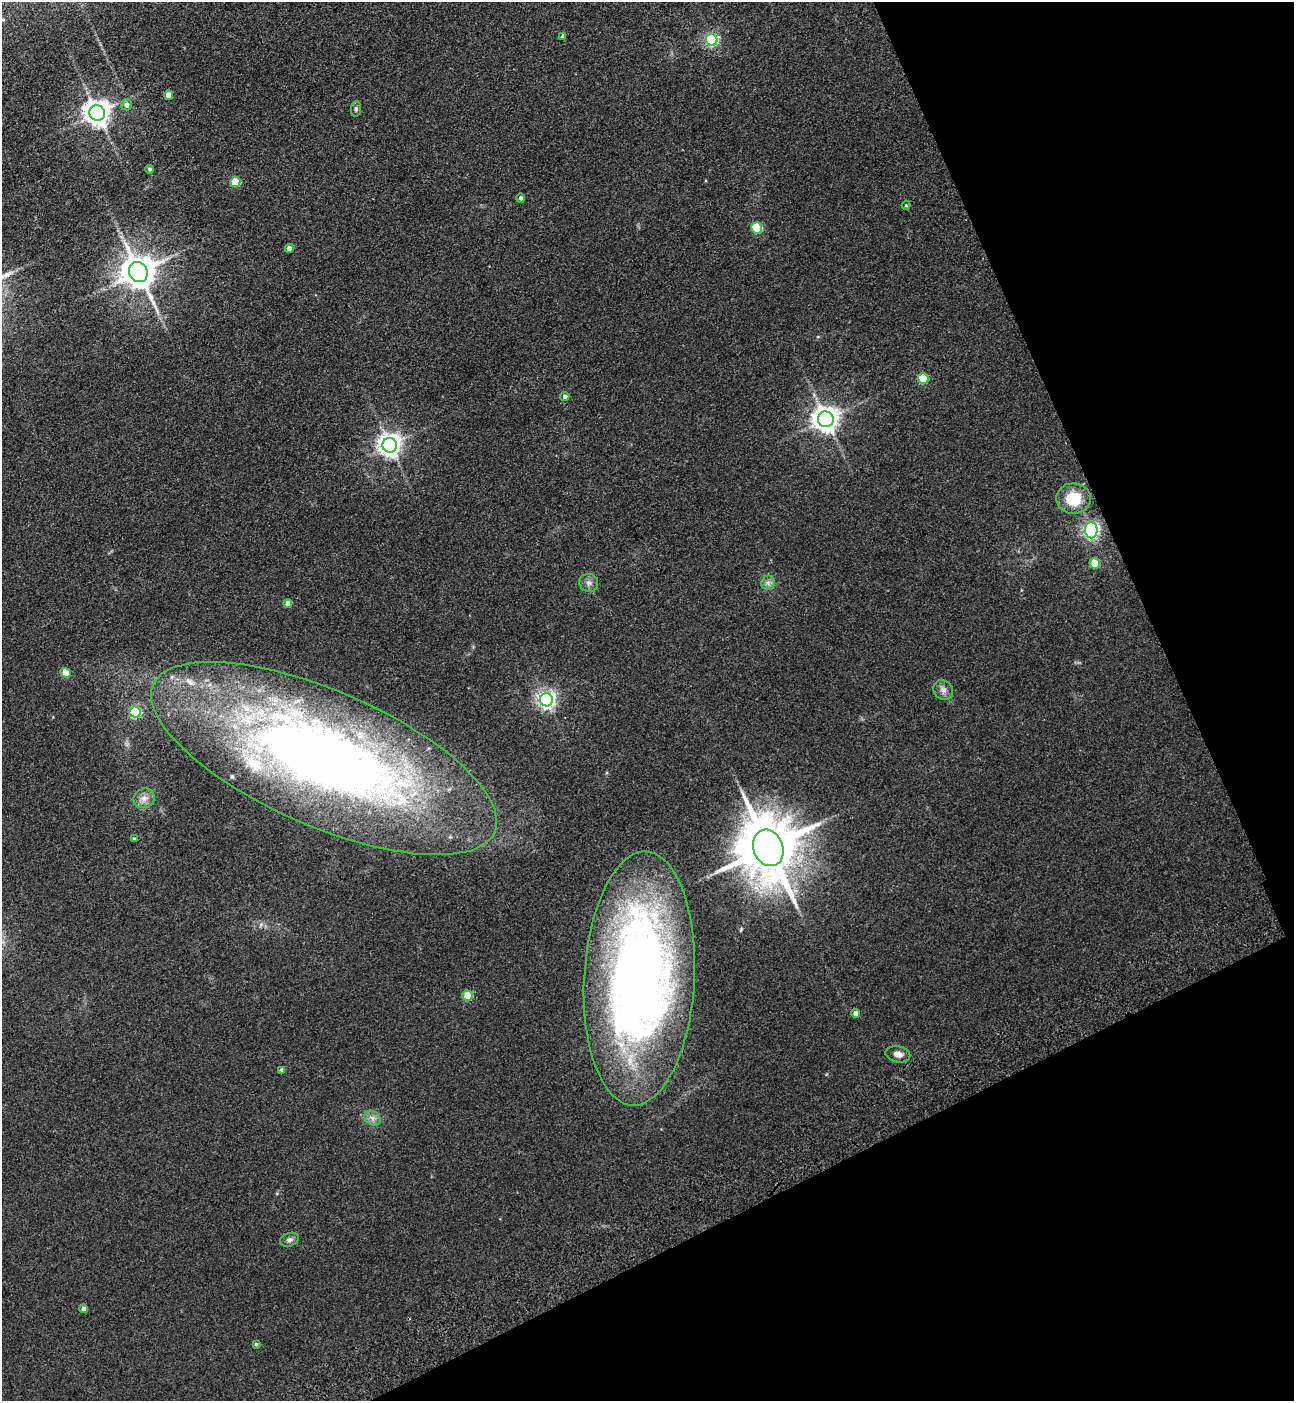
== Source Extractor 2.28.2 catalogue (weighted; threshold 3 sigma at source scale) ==
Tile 12 of 4 x 4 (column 4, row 3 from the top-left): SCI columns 4225-5516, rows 1512-2910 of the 5732 x 5819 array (HDU 1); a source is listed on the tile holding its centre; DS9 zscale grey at full resolution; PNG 1296 x 1403 px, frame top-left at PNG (2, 2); each listed source drawn as its Kron ellipse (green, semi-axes under 4 px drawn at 4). Shown black and unused: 23% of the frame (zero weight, under 3 of 4 exposures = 6% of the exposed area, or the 3 px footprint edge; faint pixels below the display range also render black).
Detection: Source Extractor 2.28.2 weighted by HDU 2 'WHT'; one run over the whole footprint, this tile lists its part. Background 0.192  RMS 0.0084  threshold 0.038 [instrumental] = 3 sigma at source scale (4.5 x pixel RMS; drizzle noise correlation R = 1.50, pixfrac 1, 0.05/0.05 arcsec/px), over >= 5 px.
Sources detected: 43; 3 inside a brighter listed object's ellipse — not listed separately; the other 40 listed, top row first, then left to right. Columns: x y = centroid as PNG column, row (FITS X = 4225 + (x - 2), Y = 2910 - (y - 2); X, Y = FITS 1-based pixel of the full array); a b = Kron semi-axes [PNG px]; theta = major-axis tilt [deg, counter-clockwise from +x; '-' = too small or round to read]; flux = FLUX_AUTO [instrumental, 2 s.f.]
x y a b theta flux
563 36 4 4 - 2.2
712 40 6 5 - 140
169 95 5 4 - 8.7
126 105 5 5 - 4.2
356 109 8 5 83 1.5
97 113 8 7 - 890
150 169 4 4 - 1.5
235 182 5 5 - 33
521 198 5 4 - 1.9
906 205 4 4 - 0.78
756 228 5 5 - 55
289 248 4 4 - 5.2
138 272 10 9 - 1900
923 378 5 5 - 42
565 396 4 4 - 2.6
826 419 8 7 - 840
390 445 7 7 - 640
1074 498 17 15 -1 25
1091 530 8 6 -90 250
1095 563 5 5 - 22
589 583 9 9 - 3.8
768 583 7 6 - 2.9
288 604 4 4 - 7.4
65 673 5 4 - 13
943 690 10 9 - 4.2
546 700 6 6 - 340
135 712 5 5 - 79
324 758 186 67 -23 950
144 798 11 9 28 6
134 839 4 4 - 0.83
768 848 19 15 -68 6300
639 979 127 55 87 730
467 996 5 5 - 25
856 1013 4 4 - 4.8
898 1054 12 8 -12 5.2
282 1070 4 4 - 2.6
372 1118 8 6 -37 3.8
289 1240 9 6 20 2.5
84 1309 4 4 - 4.8
256 1344 4 4 - 1